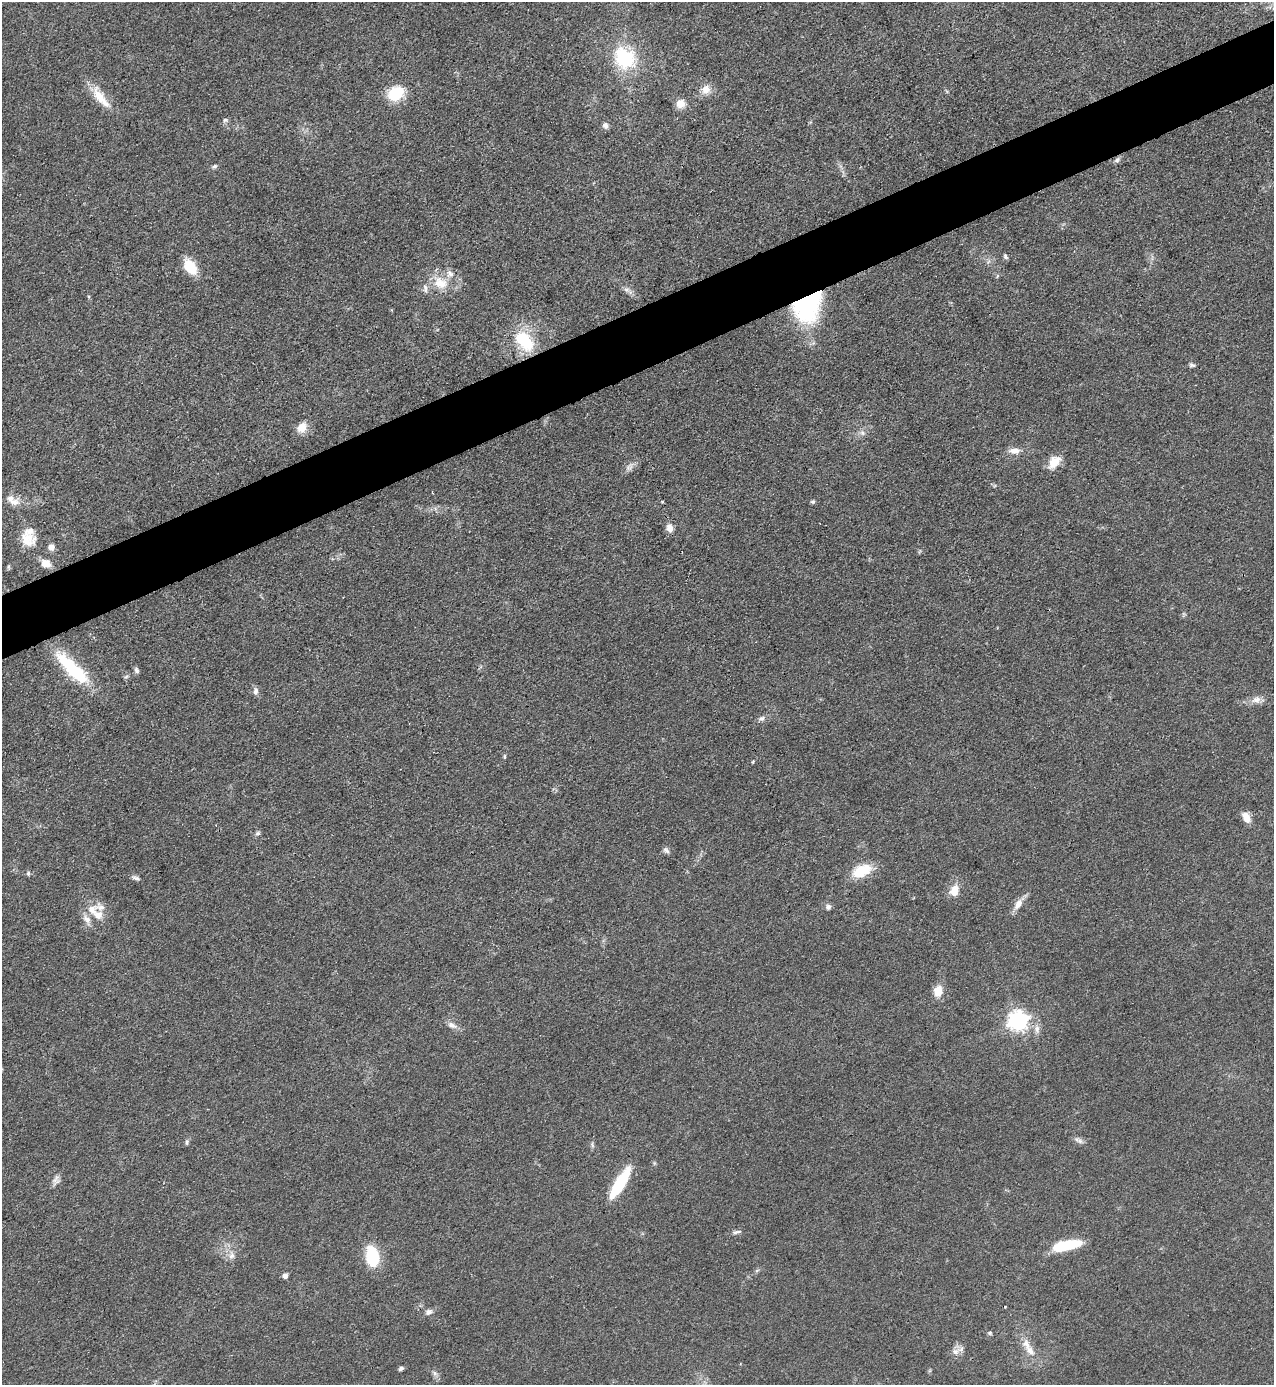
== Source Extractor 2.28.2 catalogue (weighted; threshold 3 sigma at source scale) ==
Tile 10 of 4 x 4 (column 2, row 3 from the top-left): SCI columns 1423-2694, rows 1384-2766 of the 5520 x 5533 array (HDU 1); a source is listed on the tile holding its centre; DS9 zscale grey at full resolution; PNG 1276 x 1387 px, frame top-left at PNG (2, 2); no overlay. Shown black and unused: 5% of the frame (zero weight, under 3 of 4 exposures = <1% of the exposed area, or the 3 px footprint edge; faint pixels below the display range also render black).
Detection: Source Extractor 2.28.2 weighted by HDU 2 'WHT'; one run over the whole footprint, this tile lists its part. Background 0.0496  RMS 0.0054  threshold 0.0244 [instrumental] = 3 sigma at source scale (4.5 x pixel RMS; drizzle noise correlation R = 1.50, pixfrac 1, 0.05/0.05 arcsec/px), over >= 5 px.
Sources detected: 76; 1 inside a brighter object's white glare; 1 cosmic-ray / hot-pixel residue — not listed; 7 inside a brighter listed object's ellipse — not listed separately; the other 67 listed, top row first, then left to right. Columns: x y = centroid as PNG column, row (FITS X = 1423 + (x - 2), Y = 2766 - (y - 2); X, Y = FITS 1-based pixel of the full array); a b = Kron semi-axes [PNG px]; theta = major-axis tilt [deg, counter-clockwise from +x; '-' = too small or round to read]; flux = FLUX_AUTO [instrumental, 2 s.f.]
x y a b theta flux
624 58 27 24 -50 34
706 89 12 12 - 5.2
396 94 20 16 34 16
100 98 36 11 -53 12
680 104 11 10 - 5.4
225 120 6 6 - 1.1
605 125 8 6 -70 2.3
1117 160 8 6 46 1.4
215 166 6 5 - 1.2
1005 256 7 5 -61 1.1
190 267 16 10 -56 16
997 276 6 3 70 0.66
440 283 22 16 -36 12
626 289 9 7 -29 2.1
808 305 33 24 65 79
524 341 28 17 -47 26
1192 365 8 5 -8 1.3
302 427 13 10 55 6.4
862 433 7 6 - 1.7
1014 451 14 8 0 4.4
1054 462 15 10 48 9.1
629 468 10 4 6 1.8
12 500 22 10 -34 6.1
812 502 6 5 - 0.92
670 528 9 7 -73 4.1
27 539 23 18 -16 11
51 547 7 7 - 3.4
46 563 10 8 -27 6.9
136 670 9 5 -68 1.5
74 672 48 15 -50 35
126 677 6 4 3 0.89
255 691 10 6 81 2
1256 700 13 10 10 3.8
761 718 9 6 29 1.8
505 756 7 3 90 0.75
753 761 5 3 - 0.5
1246 817 12 7 -59 5.4
258 833 7 6 - 1.2
666 850 10 6 -45 1.7
862 871 24 13 25 15
28 873 6 5 - 0.94
136 878 12 5 -23 1.6
954 891 16 11 76 6.8
1018 904 17 8 57 4.9
828 907 7 7 - 1.7
92 910 16 11 -45 6.8
938 991 13 9 81 7.4
1018 1021 8 7 - 260
452 1025 13 7 -28 3.2
1037 1029 12 8 -85 3.2
1077 1139 10 6 -57 1.8
187 1142 8 5 77 1.1
592 1145 9 3 -77 1
55 1180 8 4 72 1.9
620 1183 37 10 59 27
737 1232 15 4 10 1.6
1066 1245 28 9 12 27
231 1255 11 8 -83 3.4
372 1256 23 14 -83 23
757 1270 6 4 20 0.84
285 1276 5 5 - 3
428 1312 9 7 25 2.2
990 1333 6 5 - 0.92
1029 1350 18 9 -46 5.9
956 1351 8 7 - 2.6
401 1368 6 4 26 1.4
435 1373 8 6 -54 1.8
Overlapping masked pixels (flux is a lower limit): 1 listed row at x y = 808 305